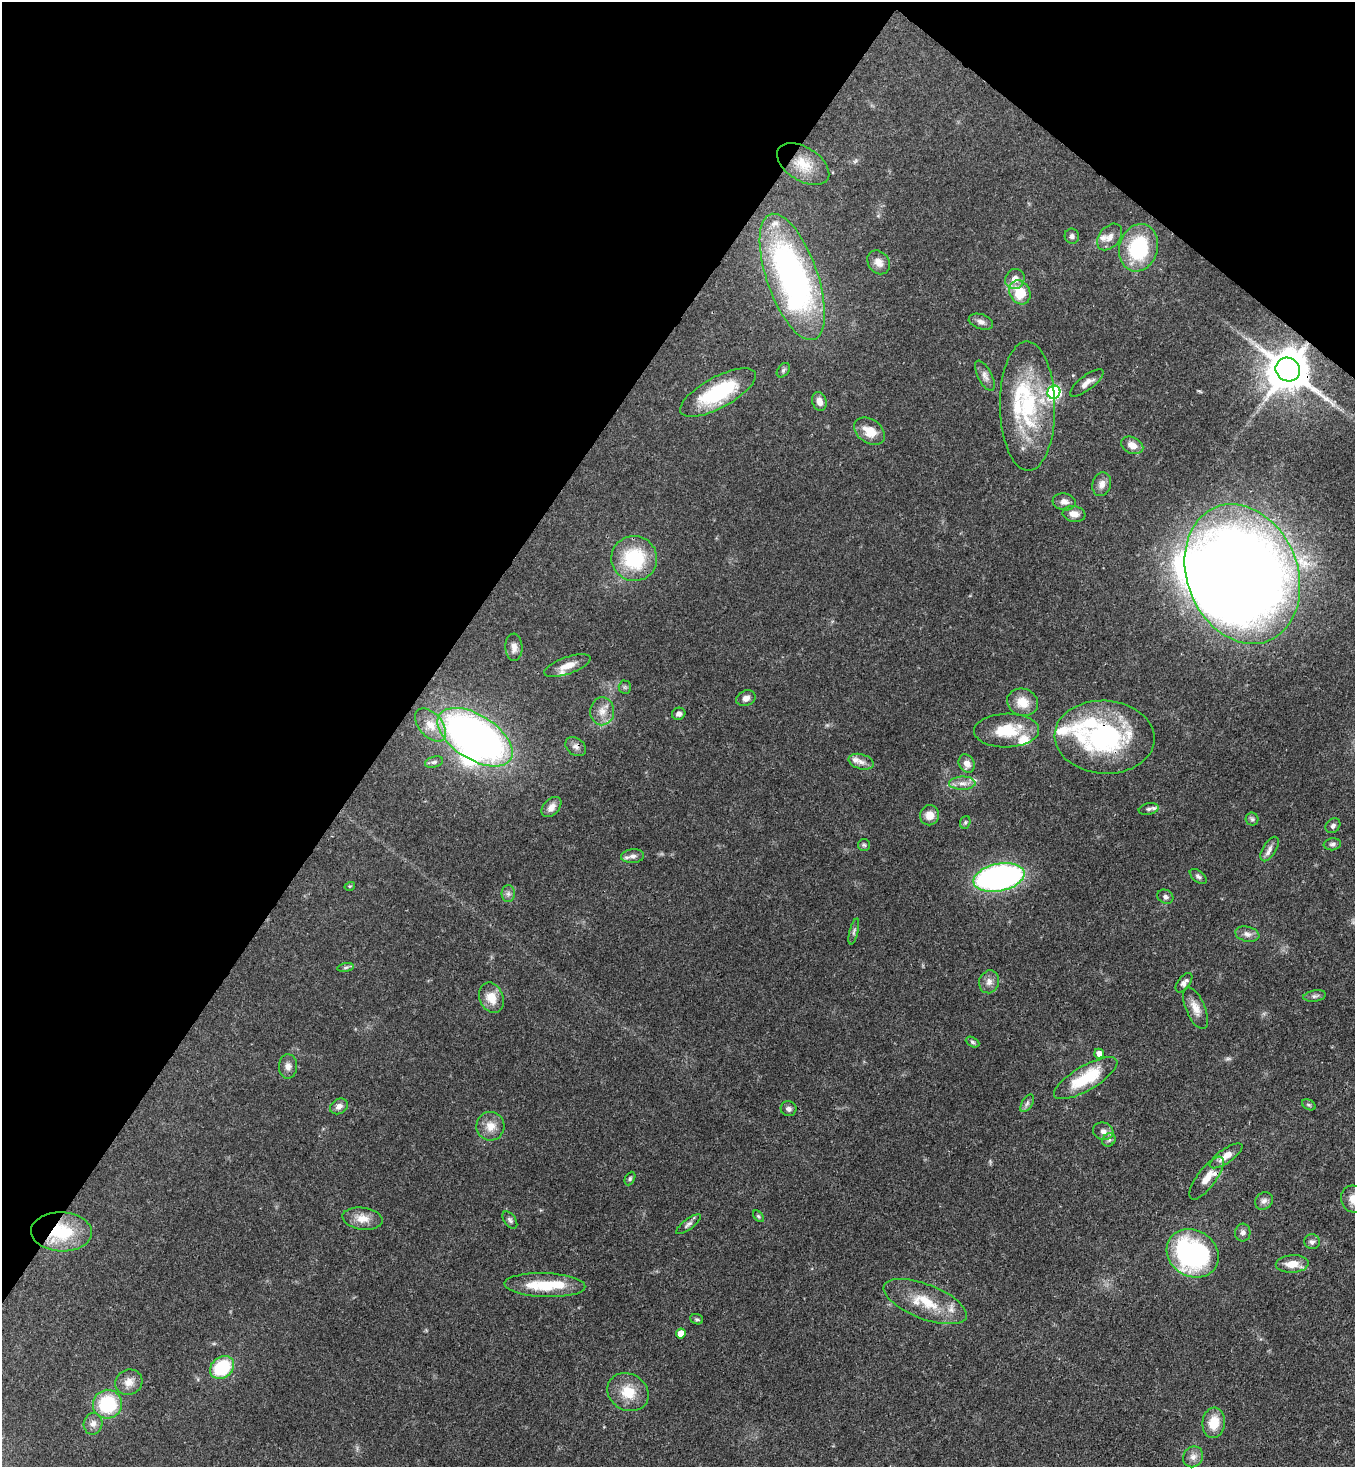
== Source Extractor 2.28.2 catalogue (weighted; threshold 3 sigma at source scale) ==
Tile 2 of 4 x 4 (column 2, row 1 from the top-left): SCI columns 1719-3071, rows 4456-5920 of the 6003 x 5980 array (HDU 1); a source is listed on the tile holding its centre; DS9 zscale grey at full resolution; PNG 1357 x 1469 px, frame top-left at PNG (2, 2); each listed source drawn as its Kron ellipse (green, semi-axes under 4 px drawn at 4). Shown black and unused: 34% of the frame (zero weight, under 3 of 4 exposures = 7% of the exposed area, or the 3 px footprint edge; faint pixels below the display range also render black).
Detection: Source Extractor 2.28.2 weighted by HDU 2 'WHT'; one run over the whole footprint, this tile lists its part. Background 0.0899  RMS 0.0041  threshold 0.0183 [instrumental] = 3 sigma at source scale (4.5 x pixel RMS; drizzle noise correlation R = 1.50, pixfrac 1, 0.05/0.05 arcsec/px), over >= 5 px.
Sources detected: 112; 1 too faint to see at this stretch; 3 inside a brighter object's white glare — neither listed nor drawn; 9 inside a brighter listed object's ellipse — not listed separately; the other 99 listed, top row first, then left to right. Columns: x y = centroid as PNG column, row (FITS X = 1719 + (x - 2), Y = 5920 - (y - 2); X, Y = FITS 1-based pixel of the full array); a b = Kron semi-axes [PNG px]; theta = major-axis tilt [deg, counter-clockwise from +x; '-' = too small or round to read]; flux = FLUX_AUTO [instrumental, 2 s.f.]
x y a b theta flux
803 164 29 16 -32 9.9
1072 236 7 7 - 1.2
1110 237 15 10 50 3.1
1138 248 24 19 73 30
879 262 13 10 -50 3.1
792 277 66 25 -71 130
1015 279 10 9 - 3.5
1020 292 12 10 -62 13
981 322 12 7 -18 1.9
783 370 8 5 52 0.87
1288 370 12 11 - 1500
985 376 16 7 -63 2.3
1087 383 20 7 37 2.9
718 392 42 15 28 32
1054 392 7 6 - 57
819 401 10 7 -73 3
1028 406 65 27 -89 40
870 431 17 12 -34 7
1132 445 11 8 -26 3.4
1102 484 12 9 74 2.7
1064 502 11 8 -8 2.1
1074 514 11 8 -9 3
634 558 23 22 - 27
1242 574 72 55 -68 670
514 647 14 8 -88 2.6
567 666 24 8 19 5.1
625 687 6 6 - 0.76
746 698 10 7 23 2.1
1023 702 16 13 -20 6.7
602 711 14 12 87 4.4
679 714 7 6 - 1.5
431 725 19 11 -49 6.2
1007 730 32 17 1 14
475 737 42 22 -32 220
1104 737 50 36 -4 64
576 747 11 8 -37 2
434 762 9 5 15 1.1
861 762 13 7 -15 2.4
967 763 9 7 -59 2.8
962 783 13 6 1 2.6
551 807 12 7 46 2.4
1149 809 10 5 12 1.1
930 815 10 9 - 4
1252 819 6 6 - 0.93
965 822 6 5 - 0.74
1333 826 8 6 47 1.3
1332 844 9 6 6 1.1
864 845 6 6 - 0.75
1270 849 14 6 58 2.1
633 856 11 7 5 1.9
1198 876 10 5 -39 1.1
999 877 26 13 12 130
350 886 5 3 - 0.35
508 894 8 6 -90 1.3
1165 897 8 7 - 1.2
854 931 13 4 76 1
1247 934 12 7 -13 2
346 968 8 4 9 0.85
989 982 11 9 73 2.6
1184 983 11 6 53 1.7
1315 996 11 5 9 1.2
491 998 16 12 -68 5.9
1196 1008 22 9 -66 4.3
973 1042 7 4 -28 0.78
1099 1054 5 5 - 2.6
288 1066 12 9 89 2.3
1086 1078 36 12 30 19
1027 1103 10 5 57 1.2
1309 1105 7 5 -29 0.76
339 1106 9 7 30 2.3
789 1109 8 7 - 1.4
490 1126 14 14 - 4.8
1103 1131 10 8 -16 2.2
1109 1140 7 6 - 1.1
1226 1156 19 7 35 4.4
1207 1178 26 9 53 5.8
630 1179 7 4 64 0.74
1353 1199 13 12 - 4.1
1264 1201 9 8 - 1.7
758 1216 7 4 -49 0.63
363 1219 20 11 -7 5.2
510 1220 10 5 -54 1
688 1224 15 5 37 1.5
61 1232 30 19 -2 21
1243 1233 9 7 86 1.6
1312 1242 8 7 - 1.3
1193 1253 27 23 -31 76
1292 1264 16 8 4 5.3
545 1285 40 12 -2 16
925 1302 44 17 -21 16
697 1319 6 5 - 0.68
681 1333 5 5 - 5.3
222 1367 13 10 36 22
129 1382 14 12 26 3.8
628 1392 21 18 -31 9.4
107 1404 14 14 - 24
1214 1423 15 11 83 8.2
93 1424 11 9 78 2.3
1193 1457 11 9 49 2.4
Overlapping masked pixels (flux is a lower limit): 4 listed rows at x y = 1288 370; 1104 737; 576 747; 61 1232
Isophote crosses this tile's border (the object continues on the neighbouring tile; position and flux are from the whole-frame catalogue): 1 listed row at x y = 1353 1199